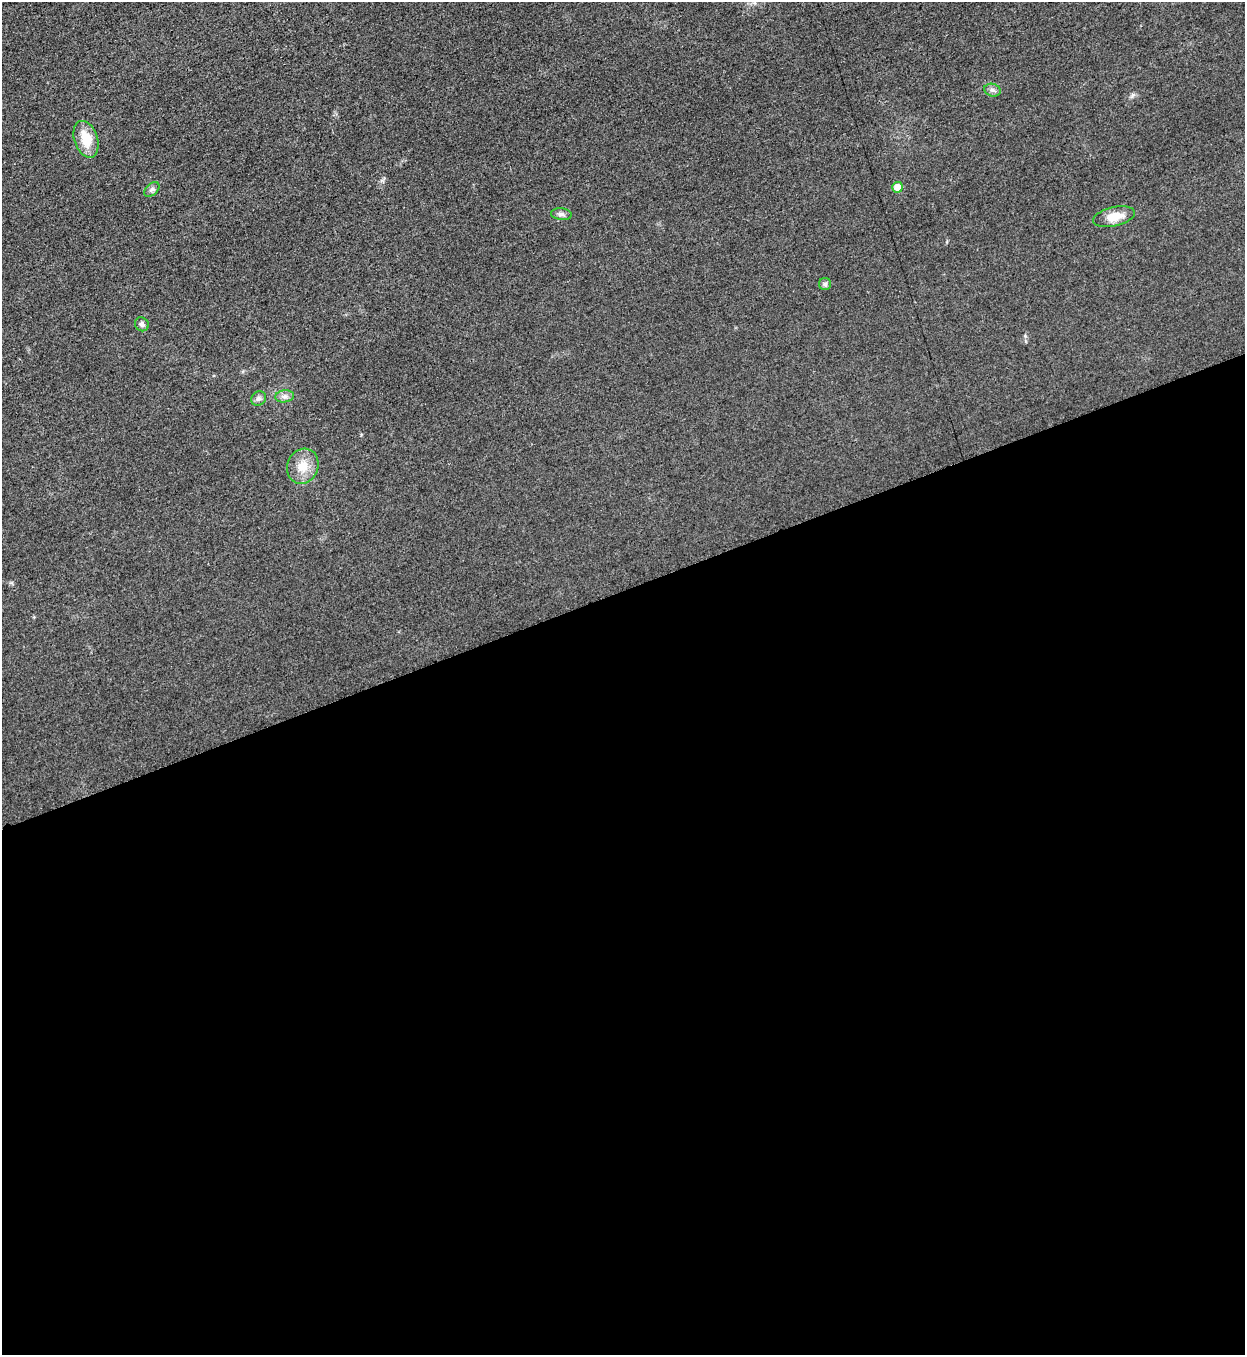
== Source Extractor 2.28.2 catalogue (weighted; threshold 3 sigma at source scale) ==
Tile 15 of 4 x 4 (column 3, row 4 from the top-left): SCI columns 2773-4015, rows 10-1362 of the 5418 x 5431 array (HDU 1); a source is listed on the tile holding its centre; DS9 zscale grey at full resolution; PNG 1247 x 1357 px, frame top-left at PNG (2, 2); each listed source drawn as its Kron ellipse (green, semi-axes under 4 px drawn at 4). Shown black and unused: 56% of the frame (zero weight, under 3 of 5 exposures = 1% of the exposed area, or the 3 px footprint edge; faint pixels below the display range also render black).
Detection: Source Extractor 2.28.2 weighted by HDU 2 'WHT'; one run over the whole footprint, this tile lists its part. Background 0.0227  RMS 0.0046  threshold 0.0208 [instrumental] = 3 sigma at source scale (4.5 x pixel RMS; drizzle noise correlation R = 1.50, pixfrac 1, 0.05/0.05 arcsec/px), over >= 5 px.
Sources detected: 11; all 11 listed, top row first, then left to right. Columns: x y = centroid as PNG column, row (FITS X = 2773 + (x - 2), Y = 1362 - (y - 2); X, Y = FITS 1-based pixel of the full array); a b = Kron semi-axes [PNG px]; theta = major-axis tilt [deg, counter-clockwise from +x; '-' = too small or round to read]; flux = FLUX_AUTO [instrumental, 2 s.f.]
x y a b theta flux
992 90 8 6 -16 1.5
86 139 19 11 -71 10
897 187 5 5 - 5.7
152 189 9 5 40 1.3
561 214 10 6 -5 1.7
1114 217 21 9 12 7.7
825 284 6 6 - 0.98
142 324 7 6 - 1.5
285 396 9 6 6 1.6
259 398 8 7 - 1.4
303 466 18 15 66 7.8